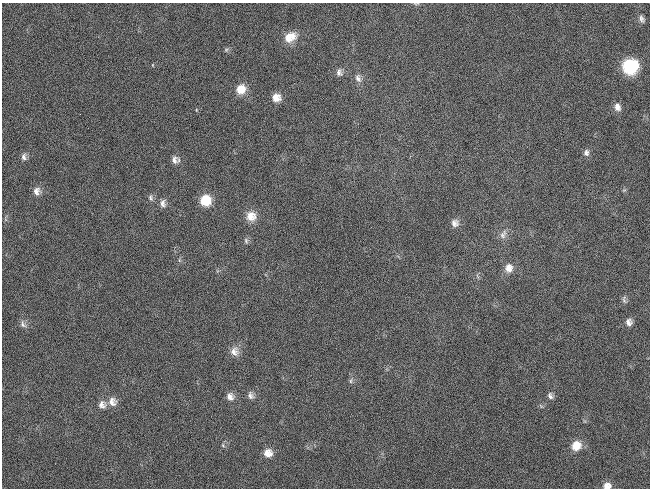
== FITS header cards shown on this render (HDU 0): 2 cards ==
NAXIS1  =                  648 / length of data axis 1
NAXIS2  =                  486 / length of data axis 2

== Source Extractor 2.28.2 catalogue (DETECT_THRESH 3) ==
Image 648 x 486 px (HDU 0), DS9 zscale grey, 1 PNG px = 1 image px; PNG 652 x 490 px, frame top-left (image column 1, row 486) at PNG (2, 3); no overlay
Background 118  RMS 26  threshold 79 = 3 sigma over >= 5 px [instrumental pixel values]
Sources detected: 40; all 40 listed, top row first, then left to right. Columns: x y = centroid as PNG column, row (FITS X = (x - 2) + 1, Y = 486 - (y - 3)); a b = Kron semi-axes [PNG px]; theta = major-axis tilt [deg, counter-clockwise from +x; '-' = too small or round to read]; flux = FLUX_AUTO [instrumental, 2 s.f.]
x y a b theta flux
416 4 8 3 -6 2300
641 19 10 5 -56 5800
292 36 13 12 - 18000
288 38 13 9 -76 18000
226 50 6 5 - 3000
153 65 5 3 - 1200
630 66 12 11 - 120000
339 72 9 7 -78 7200
358 78 12 7 -70 9000
241 89 11 10 - 24000
276 98 9 9 - 17000
617 107 10 8 -70 9800
586 153 9 7 78 6500
24 157 9 6 90 6800
174 160 10 7 -88 8800
624 190 5 5 - 2400
36 191 10 9 - 11000
151 198 9 6 -81 5100
205 200 10 10 - 45000
163 203 10 7 89 8100
251 216 12 12 - 22000
455 223 10 10 - 10000
503 234 14 8 65 10000
246 241 8 6 -75 3900
179 260 6 4 -72 2500
509 268 12 10 81 15000
624 300 11 5 -86 4700
629 322 9 8 - 8700
23 324 11 7 -59 7500
234 351 13 12 - 14000
351 381 8 4 82 3700
251 395 10 8 -64 7200
550 396 9 7 -67 5700
230 397 10 9 - 11000
112 402 12 10 -76 14000
102 405 11 11 - 11000
223 445 5 5 - 2500
576 446 11 10 - 27000
268 453 9 9 - 16000
607 486 9 7 7 12000
At the frame edge (FLAGS 8, measured only in part): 2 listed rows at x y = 416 4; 607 486